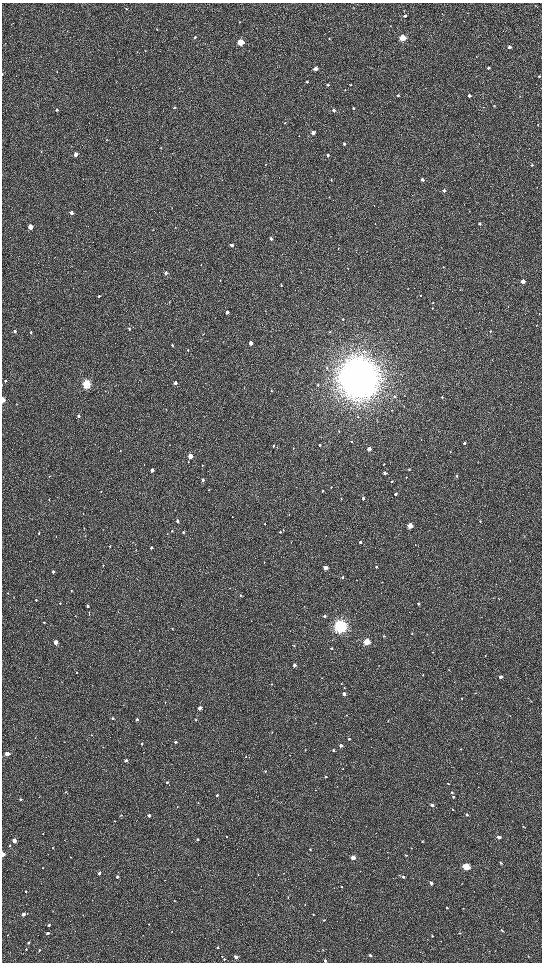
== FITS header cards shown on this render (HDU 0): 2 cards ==
NAXIS1  =                 1080 / length of data axis 1
NAXIS2  =                 1920 / length of data axis 2

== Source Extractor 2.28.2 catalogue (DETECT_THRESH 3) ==
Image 1080 x 1920 px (HDU 0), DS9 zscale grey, zoomed out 1/2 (1 PNG px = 2 x 2 image px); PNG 544 x 964 px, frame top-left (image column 1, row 1919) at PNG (2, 3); no overlay
Background 508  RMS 32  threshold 95.4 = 3 sigma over >= 5 px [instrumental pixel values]
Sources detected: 290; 2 cannot appear on this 1/2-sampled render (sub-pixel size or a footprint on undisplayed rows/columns) and are not listed; the other 288 listed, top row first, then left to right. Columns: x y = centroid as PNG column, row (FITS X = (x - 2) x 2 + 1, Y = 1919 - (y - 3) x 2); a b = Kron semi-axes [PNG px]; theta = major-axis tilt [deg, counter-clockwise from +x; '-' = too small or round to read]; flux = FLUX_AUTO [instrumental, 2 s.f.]
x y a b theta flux
127 9 2 2 - 3.7e+03
404 11 4 2 - 3.2e+03
442 14 3 2 - 2.4e+03
405 16 3 3 - 1.6e+04
240 22 3 2 - 2.5e+03
390 26 3 2 - 2.7e+03
157 29 3 3 - 3.5e+03
67 31 3 2 - 2.7e+03
195 37 3 2 - 1.3e+04
329 38 3 2 - 3.6e+03
402 38 3 3 - 3.3e+05
240 42 3 3 - 4.1e+05
205 43 3 1 - 1.9e+03
509 47 3 3 - 2.6e+04
145 51 3 2 - 2.0e+03
137 52 3 2 - 2.3e+03
476 57 2 1 - 1.6e+03
488 68 3 3 - 1.1e+04
315 69 3 3 - 6.5e+04
57 72 2 2 - 2.9e+03
2 74 3 1 - 2.9e+03
539 76 2 2 - 7.8e+03
307 82 3 3 - 1.0e+04
328 85 3 3 - 9.4e+03
350 85 3 2 - 4.7e+03
179 88 3 2 - 2.2e+03
345 90 3 2 - 2.4e+03
398 95 2 2 - 9.4e+03
469 96 2 2 - 2.7e+04
494 105 3 3 - 5.2e+03
174 107 3 3 - 8.0e+03
483 107 3 2 - 2.5e+03
353 108 2 2 - 9.2e+03
57 110 3 3 - 1.2e+04
334 110 3 2 - 2.3e+04
285 123 3 3 - 5.6e+03
538 124 2 2 - 2.6e+03
313 133 3 2 - 4.2e+04
299 136 2 1 - 1.7e+03
344 144 3 2 - 9.0e+03
161 147 3 2 - 3.2e+03
41 151 3 2 - 3.0e+03
76 154 3 2 - 6.4e+04
327 155 3 2 - 1.2e+04
265 164 3 2 - 2.3e+03
532 165 3 2 - 9.0e+03
331 180 3 2 - 5.4e+03
422 180 2 2 - 2.5e+04
444 191 3 2 - 3.1e+04
329 197 2 2 - 2.9e+03
374 205 2 2 - 2.0e+03
172 208 2 2 - 2.3e+03
469 211 3 2 - 2.1e+03
71 213 3 2 - 3.4e+04
375 223 2 2 - 2.6e+03
480 223 3 3 - 1.2e+04
30 227 3 3 - 1.2e+05
175 227 3 2 - 2.5e+03
153 229 3 2 - 2.2e+03
271 239 3 2 - 1.3e+04
232 245 3 2 - 2.3e+04
338 248 3 2 - 4.5e+03
356 250 3 2 - 2.4e+03
201 265 3 2 - 2.9e+03
443 267 3 2 - 3.9e+03
348 268 2 2 - 2.2e+03
166 273 3 2 - 3.0e+04
220 280 3 2 - 2.6e+03
523 281 3 3 - 7.0e+04
281 285 3 2 - 6.9e+03
420 295 3 2 - 4.4e+03
99 296 3 2 - 1.1e+04
170 302 3 3 - 5.0e+03
433 303 3 3 - 6.1e+03
432 308 3 2 - 5.1e+03
227 312 3 2 - 3.5e+04
539 313 3 2 - 2.1e+03
343 319 3 2 - 5.2e+03
537 325 3 2 - 3.1e+03
129 328 3 3 - 1.1e+04
15 331 3 2 - 1.4e+04
490 331 3 3 - 3.5e+03
31 332 3 2 - 9.3e+03
330 332 3 3 - 4.4e+03
251 343 3 3 - 5.7e+04
172 345 3 2 - 7.1e+03
188 350 3 3 - 4.4e+03
365 351 6 4 -52 1.5e+04
327 368 4 3 - 7.4e+03
358 378 15 14 - 1.9e+07
5 381 3 2 - 6.4e+03
175 383 3 2 - 3.1e+04
86 384 4 3 - 8.7e+05
318 385 3 3 - 1.1e+04
271 391 3 3 - 5.0e+03
394 396 4 3 - 8.5e+03
442 397 3 2 - 4.9e+03
3 400 3 2 - 1.1e+05
392 410 3 2 - 3.3e+03
79 416 3 3 - 1.1e+04
476 429 2 2 - 1.7e+03
339 431 3 2 - 3.6e+03
352 442 4 3 - 6.6e+03
464 443 3 2 - 1.5e+04
169 445 2 2 - 2.1e+03
320 445 2 2 - 8.6e+03
273 446 3 3 - 9.4e+03
293 448 3 2 - 3.5e+03
369 449 3 3 - 7.4e+04
120 451 2 2 - 1.9e+03
190 456 3 3 - 1.3e+05
188 462 4 3 - 5.0e+03
144 464 2 2 - 3.8e+03
384 464 2 2 - 4.1e+03
202 465 3 2 - 2.9e+03
409 469 3 2 - 4.3e+03
152 470 3 2 - 4.0e+04
385 473 3 2 - 2.2e+04
50 476 3 2 - 3.3e+03
457 476 3 3 - 8.0e+03
406 477 2 2 - 3.5e+03
203 480 3 2 - 1.4e+04
392 481 3 3 - 4.7e+03
331 487 3 2 - 4.5e+03
208 489 3 2 - 2.4e+03
101 491 2 1 - 2.7e+03
322 491 3 2 - 5.0e+03
395 494 3 2 - 1.3e+04
363 498 3 2 - 1.2e+04
341 499 3 3 - 4.2e+03
49 500 3 2 - 3.1e+03
83 513 3 2 - 2.3e+03
289 515 3 2 - 2.1e+03
232 517 2 2 - 2.1e+03
177 521 3 2 - 1.4e+04
480 521 3 2 - 4.4e+03
265 524 3 2 - 5.2e+03
410 525 3 3 - 2.1e+05
84 528 2 2 - 2.7e+03
283 530 3 2 - 3.0e+03
172 531 2 2 - 5.2e+03
183 532 3 2 - 1.1e+04
280 532 3 2 - 6.2e+03
56 536 2 2 - 2.2e+03
85 536 3 2 - 2.2e+03
360 542 3 2 - 1.4e+04
415 545 2 1 - 2.0e+03
110 546 3 2 - 5.4e+03
151 548 3 3 - 1.2e+04
136 550 3 2 - 2.5e+03
264 562 3 2 - 3.9e+03
103 565 3 2 - 3.5e+03
376 567 3 2 - 5.9e+03
326 568 3 3 - 8.4e+04
53 572 3 2 - 2.0e+04
342 577 3 2 - 1.0e+04
137 579 2 1 - 1.7e+03
71 591 3 2 - 6.5e+03
8 593 3 2 - 5.5e+03
240 595 3 2 - 7.0e+03
36 600 3 2 - 6.7e+03
60 603 3 2 - 4.4e+03
418 604 3 2 - 8.9e+03
87 606 3 2 - 1.1e+04
89 612 3 2 - 3.6e+03
89 614 3 2 - 3.4e+03
75 616 2 2 - 2.5e+03
325 616 3 2 - 1.8e+04
44 622 3 2 - 4.2e+03
340 626 5 5 - 2.4e+06
172 628 3 2 - 4.1e+03
412 633 3 2 - 3.4e+03
384 636 3 2 - 5.4e+03
56 642 3 3 - 1.2e+05
367 642 3 3 - 4.6e+05
294 646 3 2 - 4.2e+03
332 648 3 2 - 5.7e+03
432 652 2 2 - 2.7e+03
485 655 3 2 - 3.5e+03
294 665 3 2 - 3.5e+04
379 665 2 2 - 2.1e+03
76 672 2 2 - 2.5e+03
423 675 3 2 - 4.1e+03
500 677 3 2 - 2.8e+04
271 684 3 3 - 5.0e+03
341 684 3 2 - 2.6e+03
344 688 3 2 - 2.9e+03
475 693 3 2 - 3.3e+03
344 694 3 2 - 3.6e+04
462 698 2 2 - 5.1e+03
531 701 3 2 - 3.6e+03
165 702 2 2 - 2.5e+03
200 708 2 2 - 4.5e+04
346 715 3 2 - 2.5e+03
510 716 2 2 - 3.1e+03
112 718 2 2 - 1.6e+04
137 719 3 2 - 1.2e+04
196 720 3 3 - 8.3e+03
316 723 2 2 - 2.0e+03
272 732 3 2 - 2.6e+03
91 735 2 2 - 3.6e+03
349 739 3 3 - 9.3e+03
175 742 2 2 - 2.3e+04
142 744 3 2 - 1.1e+04
341 745 3 3 - 2.2e+04
460 749 3 2 - 2.6e+03
305 750 3 2 - 3.5e+03
333 750 3 3 - 1.4e+04
7 754 3 3 - 1.0e+05
290 755 3 2 - 2.0e+03
246 757 2 2 - 4.7e+03
126 760 2 2 - 1.6e+04
343 769 2 2 - 2.6e+03
265 771 3 2 - 7.7e+03
326 777 3 3 - 7.1e+03
167 782 3 2 - 8.9e+03
448 783 3 2 - 8.3e+03
315 790 2 2 - 2.3e+03
65 792 3 2 - 4.0e+03
452 792 3 3 - 8.7e+03
217 795 2 2 - 1.5e+04
453 797 3 2 - 7.4e+03
20 799 2 2 - 1.4e+04
198 803 3 2 - 3.0e+03
432 805 3 3 - 1.8e+04
177 807 3 2 - 3.4e+03
452 809 3 2 - 3.4e+03
121 815 3 2 - 7.0e+03
149 815 2 2 - 2.3e+04
467 815 3 3 - 1.2e+04
115 821 2 2 - 2.5e+03
523 826 3 2 - 2.9e+03
376 833 2 2 - 1.9e+03
43 834 2 2 - 4.1e+03
226 836 2 2 - 5.0e+03
499 837 3 2 - 2.7e+04
197 839 2 2 - 1.2e+04
14 840 3 3 - 7.0e+04
422 841 3 2 - 6.2e+03
9 846 3 2 - 6.1e+03
53 848 3 2 - 3.4e+03
411 848 3 2 - 1.9e+03
310 849 2 2 - 6.1e+03
2 854 3 2 - 4.0e+04
406 855 3 3 - 7.4e+03
71 857 2 2 - 3.7e+03
353 858 3 3 - 6.4e+04
501 863 3 3 - 7.2e+03
466 867 3 3 - 4.1e+05
43 868 2 2 - 4.1e+03
360 871 3 2 - 2.0e+03
99 873 2 2 - 2.3e+04
284 873 2 1 - 1.6e+03
258 875 3 2 - 4.9e+03
399 875 3 3 - 4.5e+03
117 877 2 2 - 2.1e+04
403 877 3 3 - 9.5e+03
431 883 3 3 - 2.8e+04
341 887 3 2 - 4.8e+03
26 891 2 2 - 5.2e+03
288 897 3 2 - 3.5e+03
174 901 3 2 - 4.4e+03
305 904 2 2 - 3.2e+03
156 906 2 1 - 1.6e+03
447 907 2 2 - 4.9e+03
463 908 2 2 - 2.1e+03
23 914 3 2 - 2.8e+04
313 914 3 3 - 4.9e+03
324 920 3 3 - 4.4e+03
148 924 3 2 - 5.3e+03
49 925 2 2 - 1.2e+04
502 930 3 2 - 6.5e+03
172 931 2 2 - 2.7e+03
47 933 3 2 - 1.7e+04
460 933 2 2 - 5.0e+03
7 935 2 1 - 1.8e+03
432 936 2 2 - 3.8e+03
28 943 3 2 - 1.4e+04
218 948 3 2 - 7.2e+03
26 949 2 2 - 5.4e+03
39 950 3 3 - 5.9e+03
323 950 3 2 - 4.3e+03
489 951 2 1 - 2.0e+03
370 955 3 3 - 1.4e+04
222 956 2 2 - 2.9e+03
236 957 3 2 - 2.8e+04
224 959 3 3 - 6.6e+03
325 960 3 3 - 1.8e+04
At the frame edge (FLAGS 8, measured only in part): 4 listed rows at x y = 2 74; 3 400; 2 854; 325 960
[2 sub-pixel or undisplayed-footprint detections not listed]